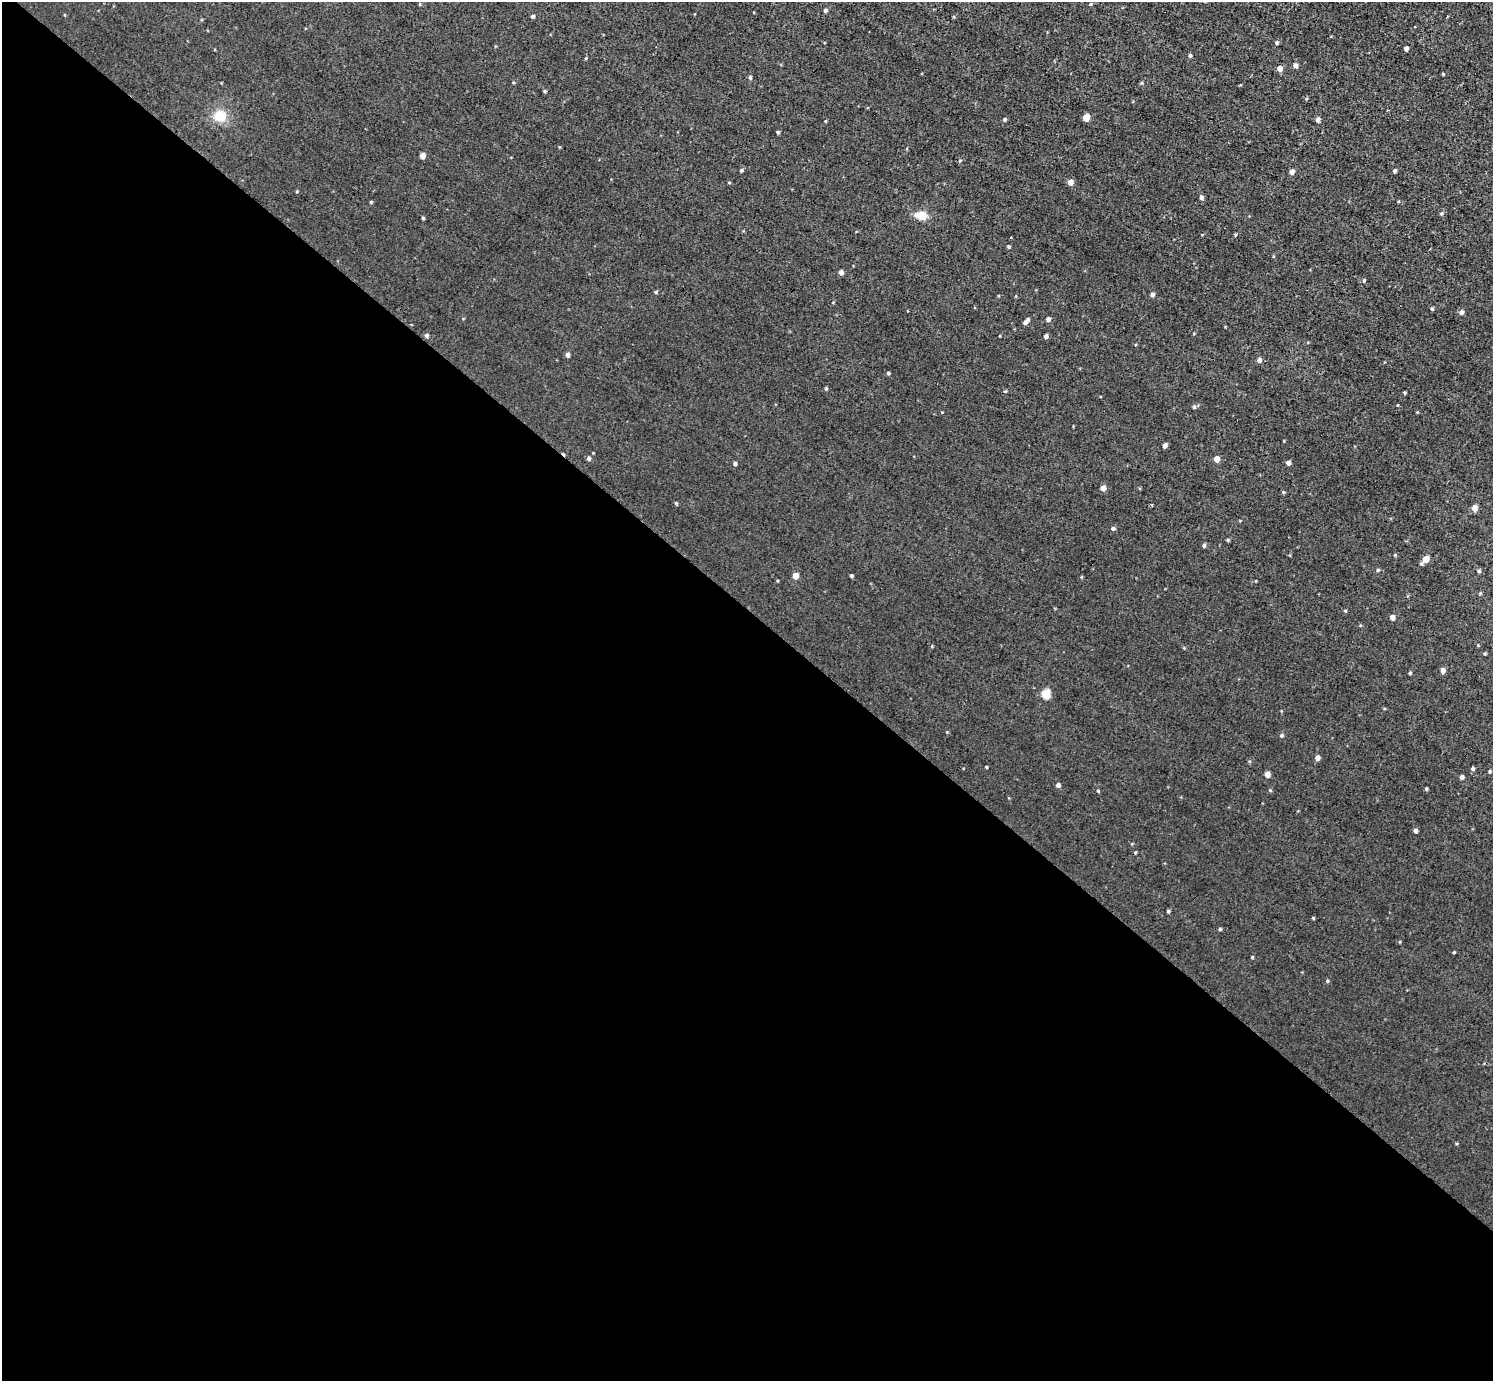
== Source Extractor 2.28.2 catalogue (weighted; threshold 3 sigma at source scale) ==
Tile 14 of 4 x 4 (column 2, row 4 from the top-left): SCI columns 1493-2983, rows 156-1534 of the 5968 x 5970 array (HDU 1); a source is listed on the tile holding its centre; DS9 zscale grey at full resolution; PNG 1495 x 1383 px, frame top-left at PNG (2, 2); no overlay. Shown black and unused: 56% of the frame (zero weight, under 3 of 4 exposures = <1% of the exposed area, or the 3 px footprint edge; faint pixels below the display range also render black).
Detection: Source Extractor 2.28.2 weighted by HDU 2 'WHT'; one run over the whole footprint, this tile lists its part. Background 0.00451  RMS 0.0066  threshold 0.0299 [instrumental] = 3 sigma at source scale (4.5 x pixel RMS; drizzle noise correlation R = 1.50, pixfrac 1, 0.05/0.05 arcsec/px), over >= 5 px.
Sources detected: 91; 2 cosmic-ray / hot-pixel residue — not listed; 1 inside a brighter listed object's ellipse — not listed separately; the other 88 listed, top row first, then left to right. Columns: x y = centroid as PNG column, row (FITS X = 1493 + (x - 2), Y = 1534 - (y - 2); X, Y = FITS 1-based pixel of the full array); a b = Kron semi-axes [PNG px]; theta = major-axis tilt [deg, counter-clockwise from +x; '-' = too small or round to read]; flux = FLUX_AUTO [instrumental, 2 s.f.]
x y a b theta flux
1091 4 5 3 - 0.65
825 10 4 4 - 1.3
532 16 4 3 - 1.2
1276 43 4 4 - 0.99
1406 48 4 4 - 2.7
1190 55 4 4 - 0.98
586 58 4 3 - 0.56
1295 65 5 5 - 2.5
1280 68 5 5 - 4.2
1443 74 3 3 - 0.67
750 77 5 4 - 1.1
544 91 5 4 - 0.79
220 116 14 13 - 12
1086 117 5 4 - 10
1004 119 4 4 - 1.1
1318 120 5 4 - 2.8
825 121 4 3 - 0.49
778 132 4 4 - 0.87
422 156 4 4 - 4.8
741 170 4 3 - 0.96
1394 171 4 4 - 1.5
1292 172 4 4 - 3.6
729 182 5 3 - 0.55
1070 182 5 5 - 3.9
1201 197 5 4 - 1.7
371 202 4 3 - 0.68
1441 214 5 4 - 1.1
921 215 13 9 -6 7.9
423 218 3 3 - 0.81
1235 235 3 3 - 1
1009 247 4 3 - 0.82
841 272 5 5 - 2.1
1364 281 5 4 - 0.92
656 292 5 4 - 0.83
1152 294 5 4 - 1.8
1432 309 4 4 - 0.86
1461 312 5 4 - 2
1048 319 5 4 - 2
1025 322 5 4 - 1.8
426 335 5 4 - 1.3
1046 336 4 4 - 1.8
568 355 5 4 - 2.2
1259 360 5 5 - 2.2
888 373 4 3 - 0.89
826 388 4 3 - 0.85
1404 392 4 3 - 0.68
1194 407 6 5 - 1.1
1165 445 4 4 - 2.3
589 458 5 4 - 1.7
1217 459 4 4 - 6.7
1288 463 4 4 - 2.7
735 464 4 4 - 1.4
1103 488 5 4 - 4.1
1283 492 5 4 - 0.67
1151 505 4 3 - 0.69
1474 508 5 5 - 6
1113 528 5 4 - 1.3
1228 540 4 3 - 0.87
1204 545 4 4 - 1.3
1426 559 6 4 49 8.5
1378 570 4 4 - 0.88
1479 571 4 4 - 1.1
795 576 5 4 - 6.7
851 576 3 3 - 1.2
1345 611 4 4 - 0.65
1392 617 4 4 - 3.7
1443 671 5 4 - 3.3
1410 673 4 4 - 0.83
1046 694 5 5 - 26
1282 735 5 5 - 1.1
1317 758 4 4 - 3.2
986 767 3 2 - 0.59
1473 769 4 4 - 1.4
1489 771 4 4 - 0.88
1267 774 4 4 - 4.5
1462 777 4 4 - 2
1058 785 4 4 - 2.3
1426 789 4 3 - 0.89
1270 790 4 4 - 0.63
1098 791 4 3 - 0.58
1415 830 4 4 - 1.9
1135 853 4 3 - 0.59
1168 911 4 4 - 0.91
1313 918 3 3 - 0.76
1220 929 4 4 - 0.82
1454 952 4 3 - 0.66
1252 957 4 4 - 0.51
1327 981 4 4 - 0.8